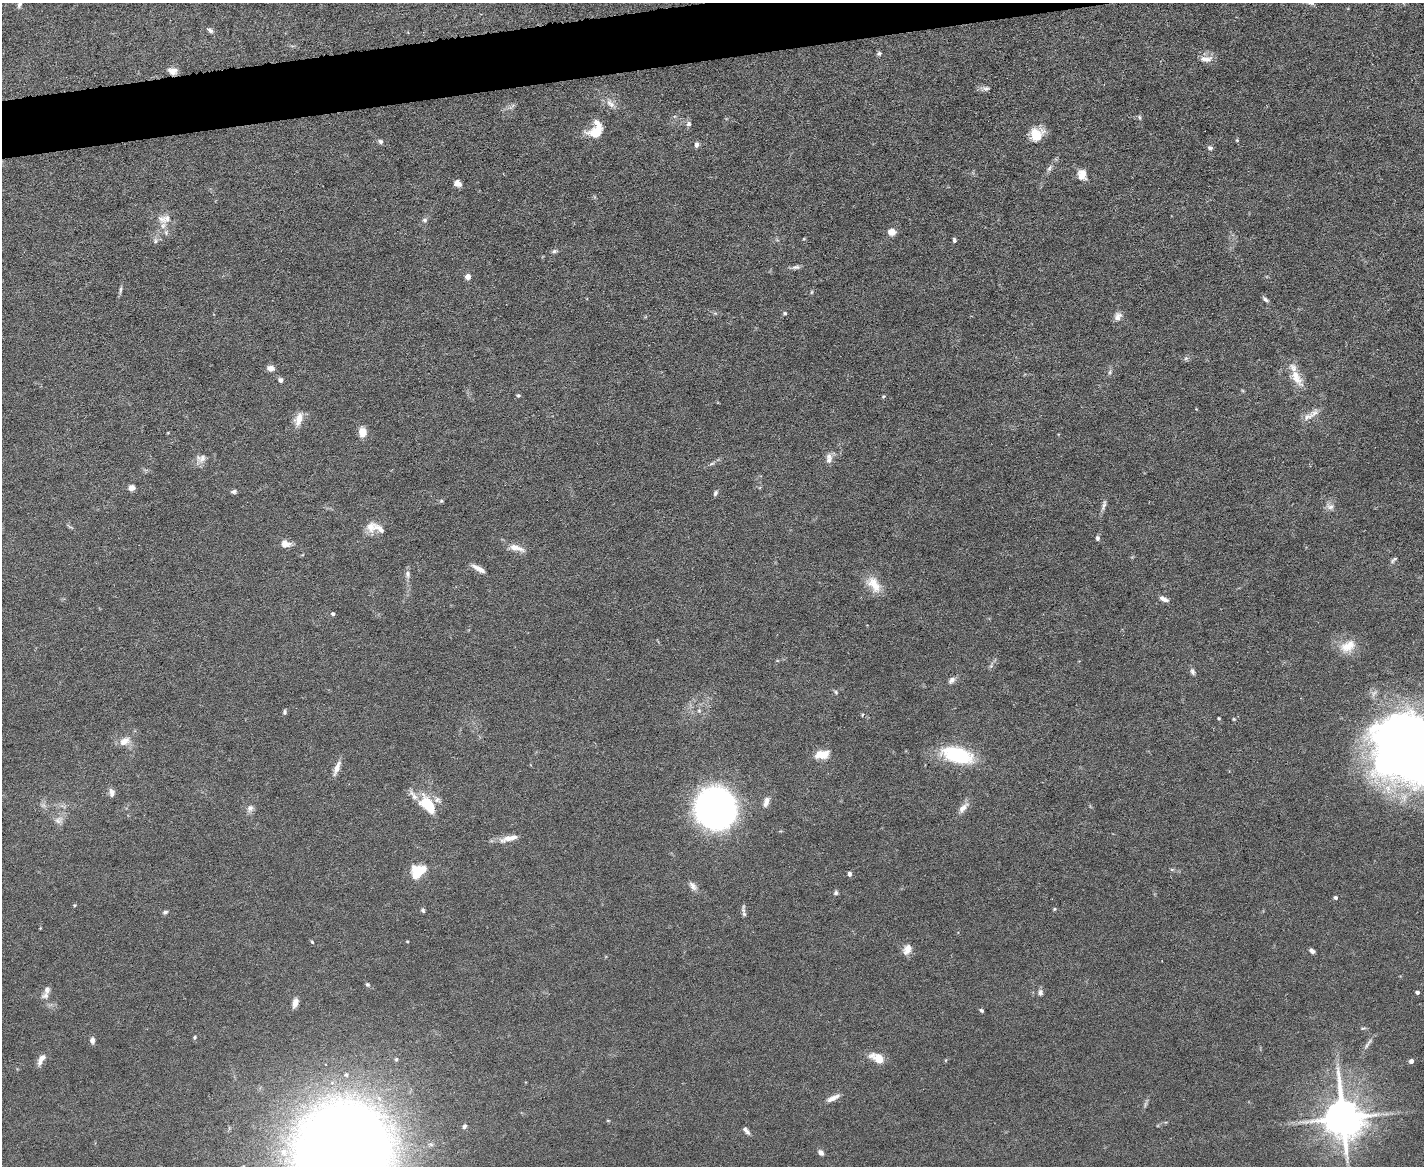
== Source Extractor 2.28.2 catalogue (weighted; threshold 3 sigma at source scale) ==
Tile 8 of 3 x 4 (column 2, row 3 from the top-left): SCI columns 1553-2974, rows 1165-2328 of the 4635 x 4656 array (HDU 1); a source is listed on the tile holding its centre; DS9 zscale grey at full resolution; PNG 1426 x 1168 px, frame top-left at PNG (2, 3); no overlay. Shown black and unused: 3% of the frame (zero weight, under 5 of 9 exposures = <1% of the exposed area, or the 3 px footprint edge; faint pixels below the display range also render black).
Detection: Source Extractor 2.28.2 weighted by HDU 2 'WHT'; one run over the whole footprint, this tile lists its part. Background 0.0889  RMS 0.0045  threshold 0.0184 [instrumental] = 3 sigma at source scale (4.09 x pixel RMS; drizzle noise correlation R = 1.36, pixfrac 0.8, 0.05/0.05 arcsec/px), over >= 5 px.
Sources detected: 132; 2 too faint to see at this stretch — not listed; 10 inside a brighter listed object's ellipse — not listed separately; the other 120 listed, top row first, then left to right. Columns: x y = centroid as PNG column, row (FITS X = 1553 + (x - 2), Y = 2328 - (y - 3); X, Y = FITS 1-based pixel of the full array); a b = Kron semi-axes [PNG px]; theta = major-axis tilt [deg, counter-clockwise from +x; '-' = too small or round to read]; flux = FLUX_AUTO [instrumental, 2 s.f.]
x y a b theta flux
1310 3 13 5 -19 1.5
19 4 10 5 76 1.4
210 30 9 5 -30 1.2
879 53 6 5 - 0.83
1206 59 18 8 1 3.4
173 71 11 8 -5 2.8
986 88 10 7 -11 1.4
610 103 15 8 -42 2.9
1140 117 7 3 -81 0.63
688 124 7 7 - 1.2
595 133 17 12 10 8
1036 135 14 13 - 8.5
1237 140 5 4 - 0.44
381 142 6 6 - 0.96
697 145 7 5 87 1.4
1210 148 7 6 - 1.1
1049 168 12 5 57 1.6
1082 175 12 10 -82 4.2
458 183 8 6 -24 2.5
167 218 13 11 -81 3.5
425 220 7 6 - 1
892 232 6 6 - 5.3
804 239 5 3 - 0.37
954 240 5 4 - 0.87
155 241 7 6 - 1.2
554 251 8 4 24 0.9
796 267 12 5 4 1.4
468 277 4 4 - 4
120 290 10 4 85 0.9
1265 299 9 5 -39 1.1
785 313 5 4 - 0.6
1118 316 12 8 66 2.5
1186 358 6 5 - 0.81
270 368 7 5 -5 2.9
1110 372 7 4 71 0.74
280 380 5 4 - 1.5
1297 380 26 10 -43 5.3
518 395 5 4 - 0.57
883 396 5 4 - 0.53
1314 413 19 9 33 3.7
299 419 17 9 75 4.6
362 432 8 7 - 5.5
202 458 14 8 45 2.8
829 460 11 9 80 2.5
712 464 8 3 19 0.78
132 488 5 4 - 4.2
234 491 7 5 5 0.92
715 493 7 5 67 1
441 501 5 5 - 0.62
1104 505 18 5 75 1.7
1330 506 11 8 -23 2.1
371 527 14 13 - 4.6
1097 538 6 5 - 0.98
285 544 12 8 -6 3.4
516 548 22 8 -18 4.3
1393 560 11 4 48 0.96
479 569 18 5 -28 3.1
407 574 10 7 86 1.6
874 584 25 13 -53 7.4
1163 599 12 5 -24 2.1
333 614 4 4 - 0.86
1348 646 23 15 25 7.7
991 666 5 5 - 0.77
1192 672 9 6 -73 1.3
952 680 10 7 49 1.8
836 692 6 5 - 0.65
699 711 6 4 0 0.63
284 712 7 4 69 0.76
862 715 5 3 - 0.36
1219 718 4 3 - 0.46
124 741 13 9 32 4.1
1414 745 72 53 17 370
822 754 16 9 8 6.4
957 755 25 12 -15 37
337 768 22 6 69 3.1
112 793 10 6 -83 2
766 802 13 7 73 2.5
43 805 7 5 -44 1.1
428 805 23 12 -52 16
250 808 10 8 56 1.8
715 808 31 29 -70 170
963 808 18 8 48 3.1
58 820 13 9 33 2.7
508 838 27 9 18 4.2
1172 870 6 4 -1 0.62
418 871 15 10 35 14
849 874 6 5 - 1.1
693 886 13 7 -51 2.1
836 893 6 6 - 0.87
1336 897 4 4 - 0.89
74 905 4 4 - 0.42
1054 909 5 4 - 0.47
423 910 5 4 - 0.75
743 910 14 4 88 1.3
165 912 7 5 18 0.85
407 941 3 3 - 0.37
312 942 5 3 - 0.45
907 949 13 9 65 3.6
1312 951 7 5 -30 1.3
367 985 6 5 - 0.79
47 990 11 8 80 1.7
1040 992 8 6 -86 1.3
1417 992 4 4 - 1.2
295 1003 12 6 76 2.5
981 1010 5 4 - 0.76
1363 1028 8 3 12 0.6
195 1037 5 4 - 0.63
92 1040 7 5 90 1.7
1368 1044 20 5 55 1.9
878 1058 13 7 -29 8.4
41 1059 14 6 61 3.1
396 1059 5 5 - 0.76
1411 1061 5 5 - 1.4
833 1098 18 6 25 2.7
1343 1118 12 11 - 1300
608 1120 5 3 - 0.37
464 1126 7 5 72 1.1
746 1131 10 4 -51 1.5
821 1153 7 5 -46 1.6
343 1155 81 74 88 980
Overlapping masked pixels (flux is a lower limit): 1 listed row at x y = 173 71
Isophote crosses this tile's border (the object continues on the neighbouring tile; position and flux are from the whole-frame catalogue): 4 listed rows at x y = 1310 3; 19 4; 1414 745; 343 1155